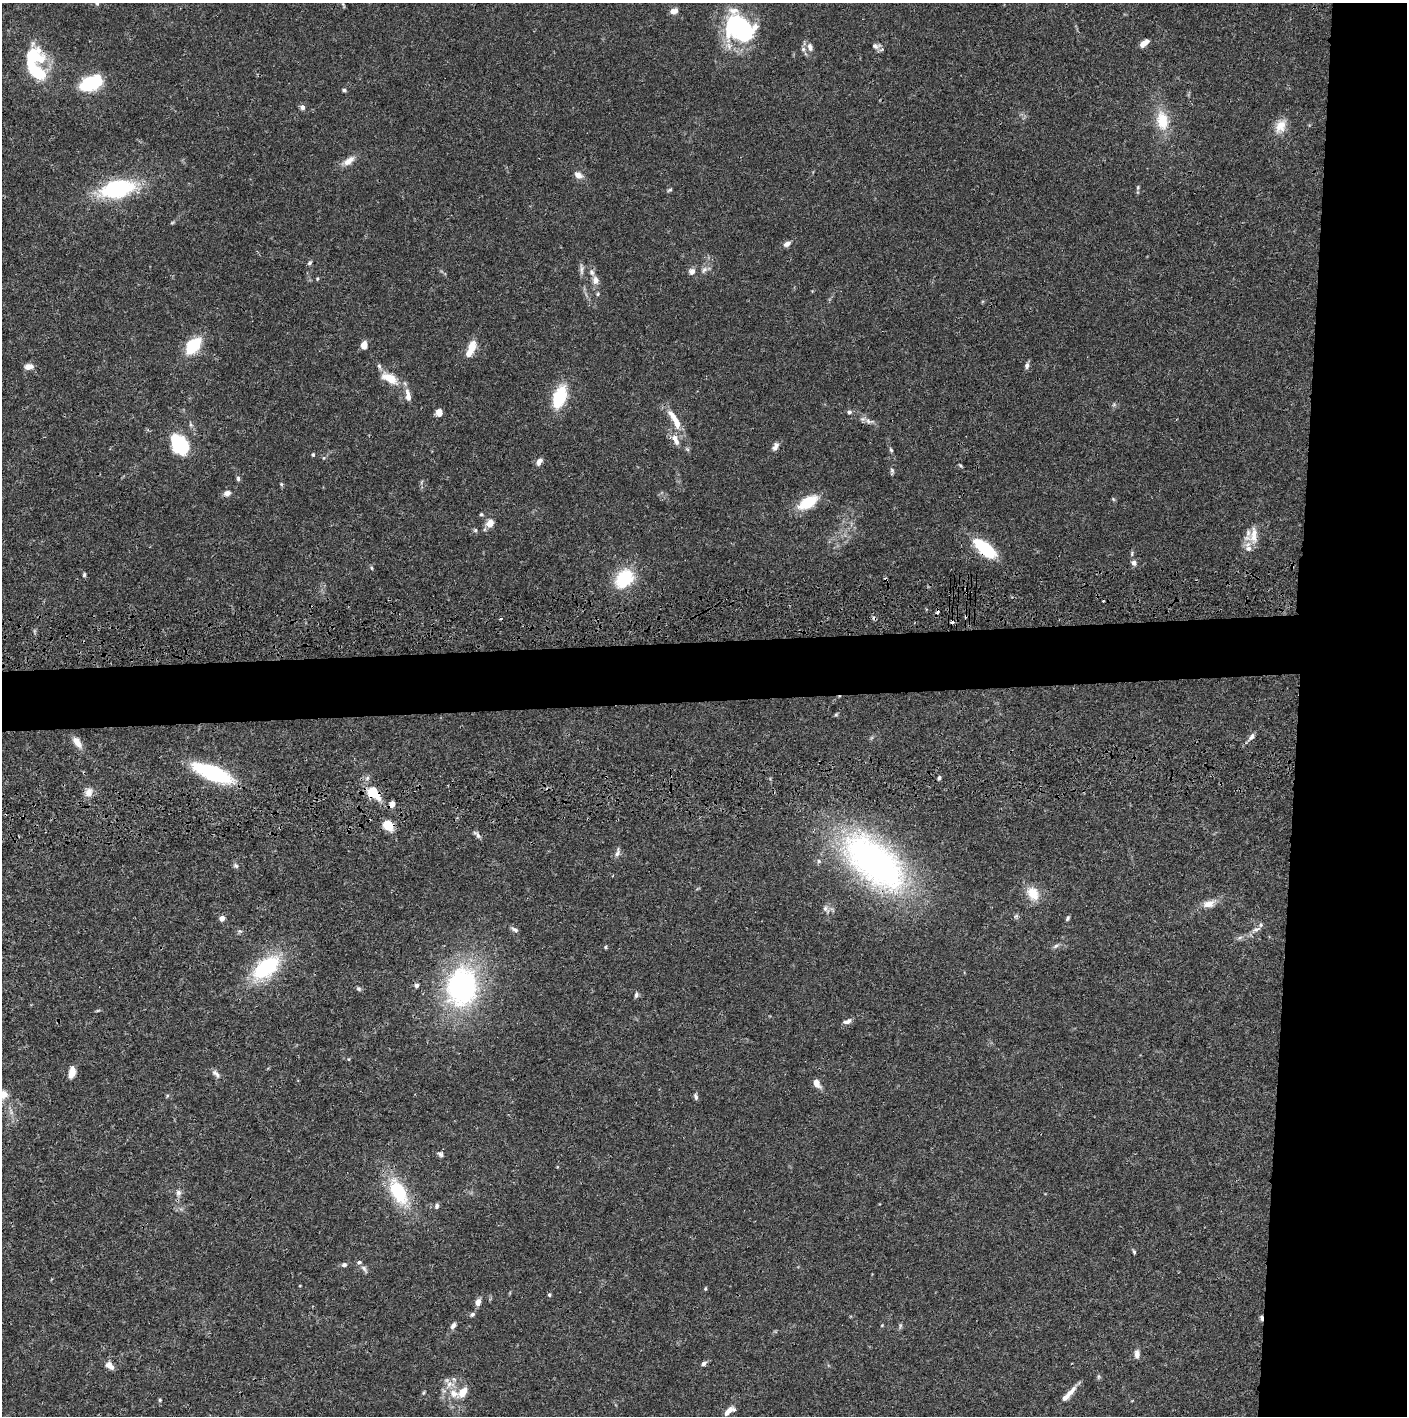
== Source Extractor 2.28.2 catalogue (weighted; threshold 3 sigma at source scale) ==
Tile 6 of 3 x 3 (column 3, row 2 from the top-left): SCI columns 2823-4227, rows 1534-2947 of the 4237 x 4419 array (HDU 1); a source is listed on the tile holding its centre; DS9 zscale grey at full resolution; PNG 1409 x 1418 px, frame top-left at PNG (2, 3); no overlay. Shown black and unused: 12% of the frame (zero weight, under 3 of 4 exposures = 6% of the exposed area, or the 3 px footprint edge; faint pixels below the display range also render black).
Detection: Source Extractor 2.28.2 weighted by HDU 2 'WHT'; one run over the whole footprint, this tile lists its part. Background 0.0265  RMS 0.0025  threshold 0.0114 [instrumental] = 3 sigma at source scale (4.5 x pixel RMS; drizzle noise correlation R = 1.50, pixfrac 1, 0.05/0.05 arcsec/px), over >= 5 px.
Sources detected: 148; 2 inside a brighter object's white glare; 6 cosmic-ray / hot-pixel residue — not listed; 16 inside a brighter listed object's ellipse — not listed separately; the other 124 listed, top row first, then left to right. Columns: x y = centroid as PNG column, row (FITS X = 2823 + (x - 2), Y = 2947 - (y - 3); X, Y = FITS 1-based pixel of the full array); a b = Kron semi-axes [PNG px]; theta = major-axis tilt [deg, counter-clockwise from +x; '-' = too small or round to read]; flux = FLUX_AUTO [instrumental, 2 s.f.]
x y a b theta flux
97 4 5 5 - 0.31
343 5 9 3 -65 0.3
674 11 9 7 15 1.4
738 28 42 28 -34 25
1144 43 12 6 38 2
875 46 10 7 -42 0.98
810 47 13 8 -71 1.3
32 58 24 20 68 16
91 83 15 8 26 28
344 90 6 5 - 0.41
302 107 6 6 - 0.82
1162 121 25 14 -81 7.1
1280 126 20 12 65 3.6
349 161 19 8 34 2.3
578 175 10 8 -29 1.7
1138 187 6 4 -85 0.36
117 189 33 16 12 27
670 190 7 4 26 0.38
787 244 10 6 31 1.1
309 263 8 4 49 0.45
581 270 17 5 -86 0.96
704 270 10 7 51 1
692 271 9 8 - 1.2
317 279 5 4 - 0.28
595 280 11 9 -82 1.5
598 294 5 5 - 0.33
364 345 6 5 - 3.4
193 346 15 9 51 12
472 347 15 7 66 4.5
29 366 11 7 5 1.6
1027 366 8 5 75 0.84
390 378 19 10 -29 5.2
408 395 17 7 -81 2
560 397 22 11 71 12
439 412 7 7 - 1.7
849 412 6 5 - 0.63
869 421 13 6 -12 1.2
676 422 19 8 -67 3.8
674 438 10 8 -56 1.8
181 445 16 12 -44 23
775 446 12 6 62 1.1
687 449 6 5 - 0.41
891 450 7 4 -54 0.42
313 454 5 4 - 0.37
539 462 9 6 60 1.3
960 465 6 3 -45 0.3
892 471 9 5 -90 0.56
238 479 7 5 -89 0.54
281 484 5 4 - 0.34
227 493 8 7 - 1.2
1113 499 6 4 -47 0.28
808 502 19 10 32 9.3
481 514 4 4 - 0.41
490 523 10 9 - 2.1
475 530 6 5 - 0.44
1254 538 15 12 65 3.2
984 547 22 13 -36 12
1132 554 8 4 89 0.43
1134 563 7 6 - 0.9
371 568 5 3 - 0.3
84 575 6 4 88 0.4
624 578 26 19 48 11
836 714 6 4 43 0.33
1252 737 11 6 47 1
77 742 16 8 -54 2.3
212 773 30 11 -22 32
939 778 5 4 - 0.52
89 792 13 10 71 2
373 793 19 14 -39 6.5
392 804 7 6 - 1.6
388 825 9 7 -38 6.6
477 834 13 5 -51 0.8
617 853 14 5 76 0.93
874 862 80 39 -41 96
236 866 8 6 -43 0.6
1033 893 18 13 -59 4.6
1209 904 18 9 14 2.6
826 909 13 7 -58 1.2
1016 916 7 4 44 0.44
222 918 5 4 - 2.1
1067 918 7 4 61 0.46
514 929 12 5 -33 0.77
1256 929 14 6 25 1.3
239 931 7 5 -10 0.46
1056 946 9 5 30 0.64
606 947 5 3 - 0.29
266 967 31 17 39 21
416 985 5 5 - 1.2
462 987 31 25 83 61
359 989 7 6 - 0.49
636 995 7 5 74 0.61
98 1011 7 3 19 0.3
847 1021 11 6 17 1.1
349 1059 5 3 - 0.22
72 1072 12 6 77 2.4
216 1074 15 6 -45 1.1
816 1083 7 5 -55 2.9
3 1095 12 10 39 2.6
167 1096 5 5 - 0.32
696 1097 9 5 -75 0.61
440 1154 8 6 -32 0.63
398 1192 32 16 -62 15
178 1193 10 7 87 1.2
437 1206 7 5 74 0.71
1134 1252 6 4 -72 0.36
344 1265 7 6 - 0.68
364 1269 12 5 -53 0.81
705 1289 5 4 - 0.3
549 1295 5 5 - 0.4
478 1302 8 6 71 1.5
472 1314 7 6 - 0.56
1261 1318 7 4 -82 0.74
882 1325 5 3 - 0.22
453 1326 10 6 58 0.88
900 1326 9 3 77 0.45
1137 1354 12 7 89 1.2
704 1364 6 5 - 0.83
110 1365 10 6 -44 2.1
1098 1377 6 4 72 0.36
1071 1392 21 6 48 2.1
423 1393 7 3 71 0.31
454 1394 15 11 -34 3.2
160 1400 5 4 - 0.3
729 1411 13 6 34 2
Overlapping masked pixels (flux is a lower limit): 6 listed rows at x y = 117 189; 373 793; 392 804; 388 825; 874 862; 1261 1318
Isophote crosses this tile's border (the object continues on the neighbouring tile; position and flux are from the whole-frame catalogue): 1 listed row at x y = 3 1095